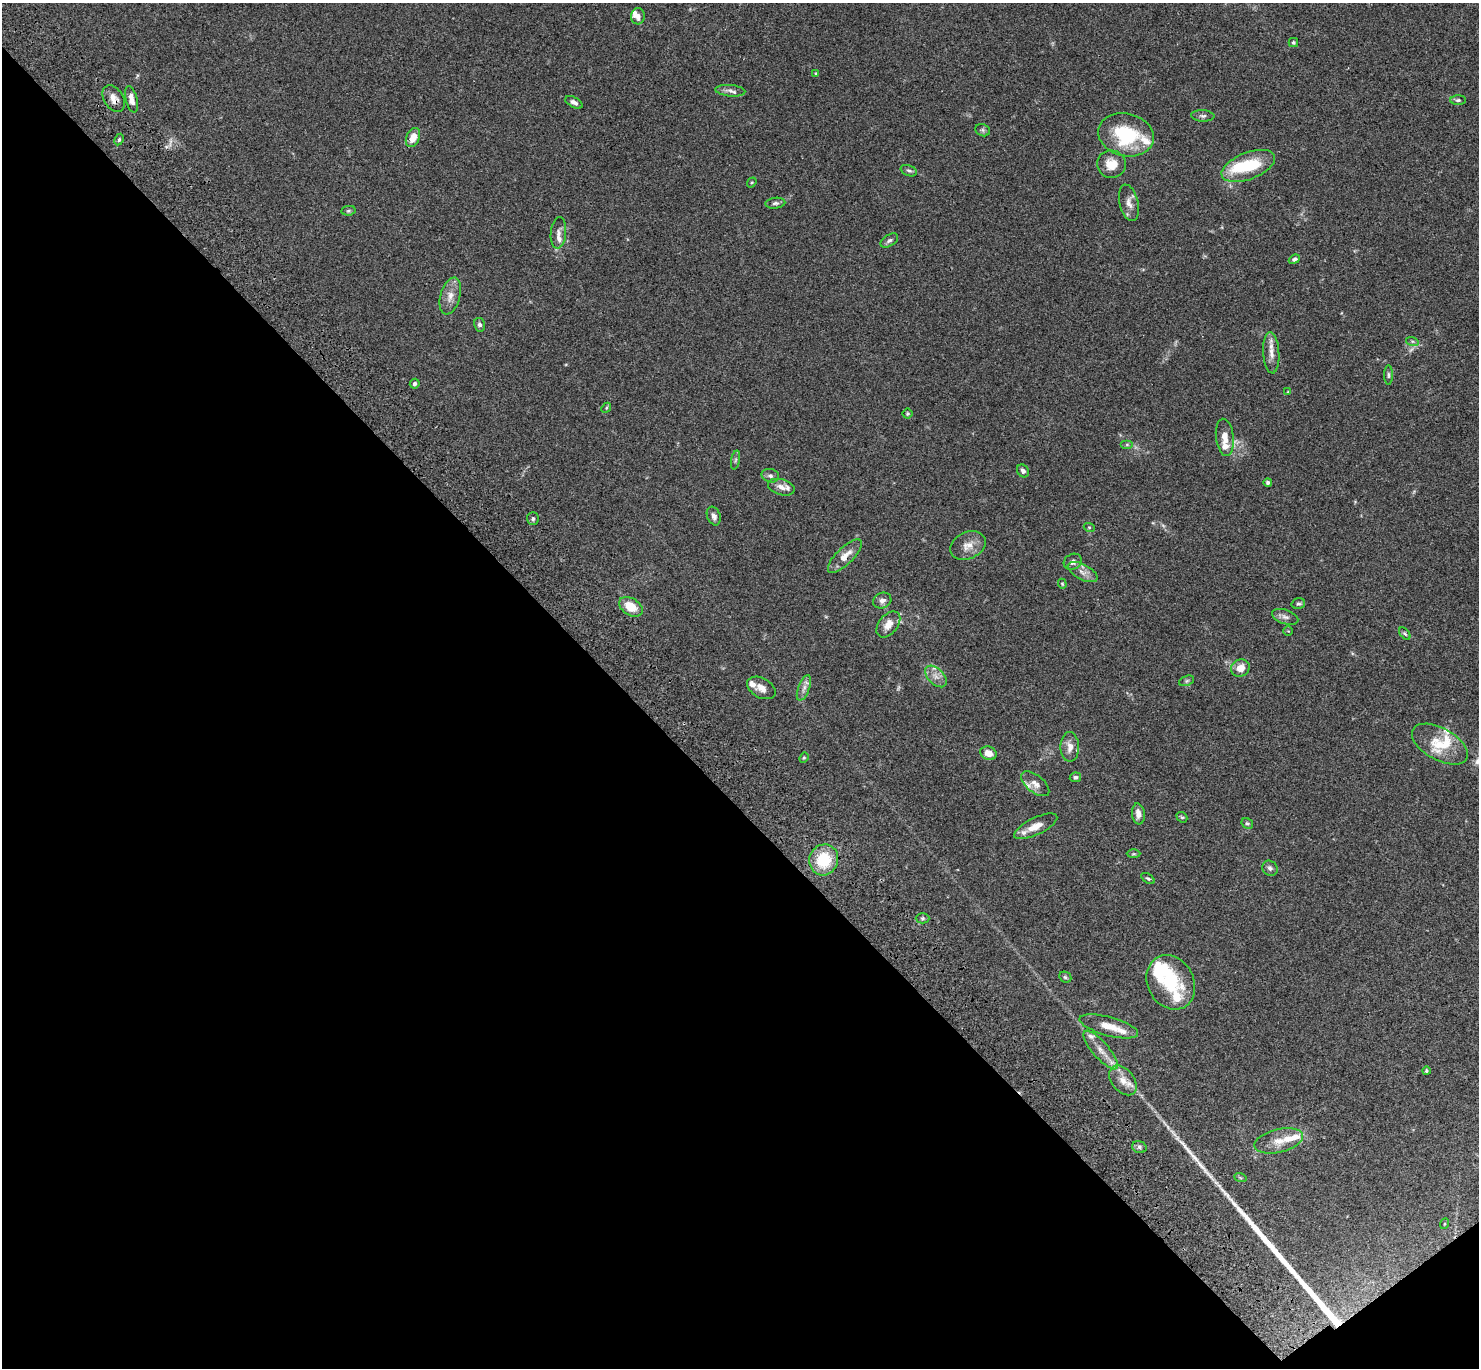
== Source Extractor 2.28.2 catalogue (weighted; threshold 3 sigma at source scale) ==
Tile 14 of 4 x 4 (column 2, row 4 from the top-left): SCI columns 1580-3056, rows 384-1749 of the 6108 x 6088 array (HDU 1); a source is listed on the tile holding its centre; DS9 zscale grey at full resolution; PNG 1481 x 1370 px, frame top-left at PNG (2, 3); each listed source drawn as its Kron ellipse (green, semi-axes under 4 px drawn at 4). Shown black and unused: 43% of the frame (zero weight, under 3 of 4 exposures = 6% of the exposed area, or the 3 px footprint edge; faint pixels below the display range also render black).
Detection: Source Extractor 2.28.2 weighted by HDU 2 'WHT'; one run over the whole footprint, this tile lists its part. Background 0.0604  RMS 0.0053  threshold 0.0237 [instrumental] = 3 sigma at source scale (4.5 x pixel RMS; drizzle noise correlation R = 1.50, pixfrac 1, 0.05/0.05 arcsec/px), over >= 5 px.
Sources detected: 106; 2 too faint to see at this stretch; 1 inside a brighter object's white glare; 3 long thin detections or spike segments (spike, bleed or trail) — neither listed nor drawn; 16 inside a brighter listed object's ellipse — not listed separately; the other 84 listed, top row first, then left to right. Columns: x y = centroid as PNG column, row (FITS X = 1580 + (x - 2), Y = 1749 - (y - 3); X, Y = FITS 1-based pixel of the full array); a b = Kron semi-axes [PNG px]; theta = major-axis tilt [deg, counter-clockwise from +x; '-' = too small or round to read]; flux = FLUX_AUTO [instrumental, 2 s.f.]
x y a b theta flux
638 16 8 7 - 2.3
1293 42 5 4 - 0.8
816 73 3 3 - 0.41
730 91 15 5 -5 2.3
114 99 14 9 -58 4.1
131 99 13 6 -77 3.8
1458 100 8 5 1 0.95
574 102 9 5 -27 1.7
1203 116 11 5 -3 1.6
983 130 8 6 -22 1.1
1126 135 28 21 -13 33
413 138 10 6 67 6.1
119 140 6 4 63 0.84
1111 164 14 13 - 7.3
1248 166 28 13 21 23
909 171 8 5 -21 1.2
752 182 5 4 - 0.61
775 203 10 5 6 1.3
1129 203 18 9 -76 3.9
348 211 7 4 7 0.84
558 233 16 7 85 2.9
889 240 10 5 32 1.5
1294 259 6 4 23 1.3
450 296 19 10 75 5
479 325 7 5 -76 1.4
1412 341 6 4 -18 0.89
1271 353 21 8 -86 4.6
1388 375 10 4 -90 1.1
415 384 5 4 - 1.2
1288 392 4 4 - 0.51
606 408 5 4 - 0.61
908 414 5 5 - 0.67
1225 437 19 9 -83 5.6
1127 445 6 4 0 0.77
735 460 10 4 79 0.96
1023 471 7 5 -53 1.5
770 476 9 6 -14 1.7
1268 482 4 4 - 1.1
781 487 14 8 -15 3.9
714 516 10 6 -69 2.4
533 519 6 6 - 1.3
1089 527 5 3 - 0.59
968 546 18 13 25 5.9
845 556 22 8 44 6.3
1073 562 9 7 28 2
1083 572 16 7 -28 3.4
1062 584 5 4 - 0.53
882 601 9 7 23 2.4
1298 604 7 5 17 0.9
631 607 13 8 -32 9.7
1285 617 14 7 -18 2.3
888 624 15 9 51 5.3
1288 631 5 4 - 0.58
1405 634 7 4 -51 0.8
1240 668 9 8 - 5.6
936 676 13 8 -45 3.7
1187 681 8 5 20 0.98
761 688 15 10 -29 3.9
804 688 13 5 69 2.4
1440 744 30 16 -29 13
1070 747 15 9 -89 4.4
988 753 8 6 -24 4.6
804 758 5 4 - 0.63
1075 777 5 5 - 1
1035 784 17 8 -39 3.7
1138 814 10 6 -83 3.5
1182 817 6 4 -40 0.77
1247 823 6 5 - 0.84
1036 826 23 8 25 6.9
1133 854 7 3 0 0.64
824 860 15 14 - 19
1270 868 8 7 - 1.6
1148 878 7 4 -35 0.89
922 918 7 5 1 0.93
1065 977 6 5 - 0.87
1171 982 28 23 -62 28
1109 1026 30 9 -15 7.9
1101 1050 24 8 -49 6.1
1426 1071 4 4 - 0.65
1123 1080 17 11 -51 6
1279 1141 25 11 14 7.4
1139 1147 7 5 -18 1.2
1240 1177 6 4 -21 0.65
1444 1224 5 3 - 0.46
Overlapping masked pixels (flux is a lower limit): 1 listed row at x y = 114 99